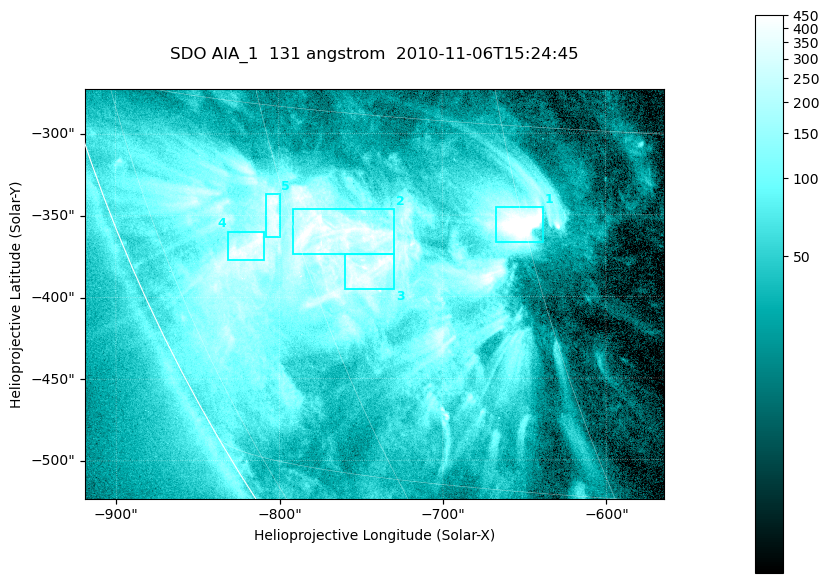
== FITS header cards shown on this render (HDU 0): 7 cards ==
TELESCOP= 'SDO     '           /
INSTRUME= 'AIA_1   '           /
WAVELNTH=                  131 /
WAVEUNIT= 'angstrom'           /
DATE-OBS= '2010-11-06T15:24:45.62' /
CTYPE1  = 'HPLN-TAN'           /
CTYPE2  = 'HPLT-TAN'           /

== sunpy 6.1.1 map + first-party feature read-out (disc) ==
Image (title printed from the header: SDO AIA_1  131 angstrom  2010-11-06T15:24:45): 590 x 417 px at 0.601 arcsec/px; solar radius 968 arcsec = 1612 px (partial field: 2.7% of the solar disc is inside the frame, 89% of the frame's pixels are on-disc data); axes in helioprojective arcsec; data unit not stated in the header (colour bar unlabelled)
Pointing: header CRPIX1/2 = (2045.07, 2040.72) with CRVAL1/2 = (0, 0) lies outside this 590 x 417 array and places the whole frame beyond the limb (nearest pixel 1.35 R_sun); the SolarSoft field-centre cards XCEN/YCEN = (-741.5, -398.2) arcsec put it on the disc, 766 arcsec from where CRPIX/CRVAL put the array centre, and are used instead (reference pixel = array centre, CRVAL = XCEN/YCEN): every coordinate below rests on XCEN/YCEN
Orientation: roll -0.139 deg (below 1 deg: not rotated)
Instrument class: DISC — disc imager (sunpy class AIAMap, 131 A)
Bright regions (active regions / flare kernels): reference = the on-disc median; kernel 5 px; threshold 5 sigma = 258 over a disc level ~52.1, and >= 1.15x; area >= 246 px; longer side >= 5 px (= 3 arcsec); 5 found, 5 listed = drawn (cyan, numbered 1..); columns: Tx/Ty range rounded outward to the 2 arcsec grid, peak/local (2 s.f.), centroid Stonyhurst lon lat
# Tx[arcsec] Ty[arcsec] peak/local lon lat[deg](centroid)
1 -668..-638 -368..-344 17 -45 -19
2 -792..-728 -374..-346 9.5 -57 -20
3 -760..-728 -396..-374 8.3 -56 -21
4 -832..-808 -378..-360 9 -65 -21
5 -808..-798 -364..-336 7.6 -61 -19
Off-limb structures (1.02-1.3 R_sun): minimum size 123 px: none found